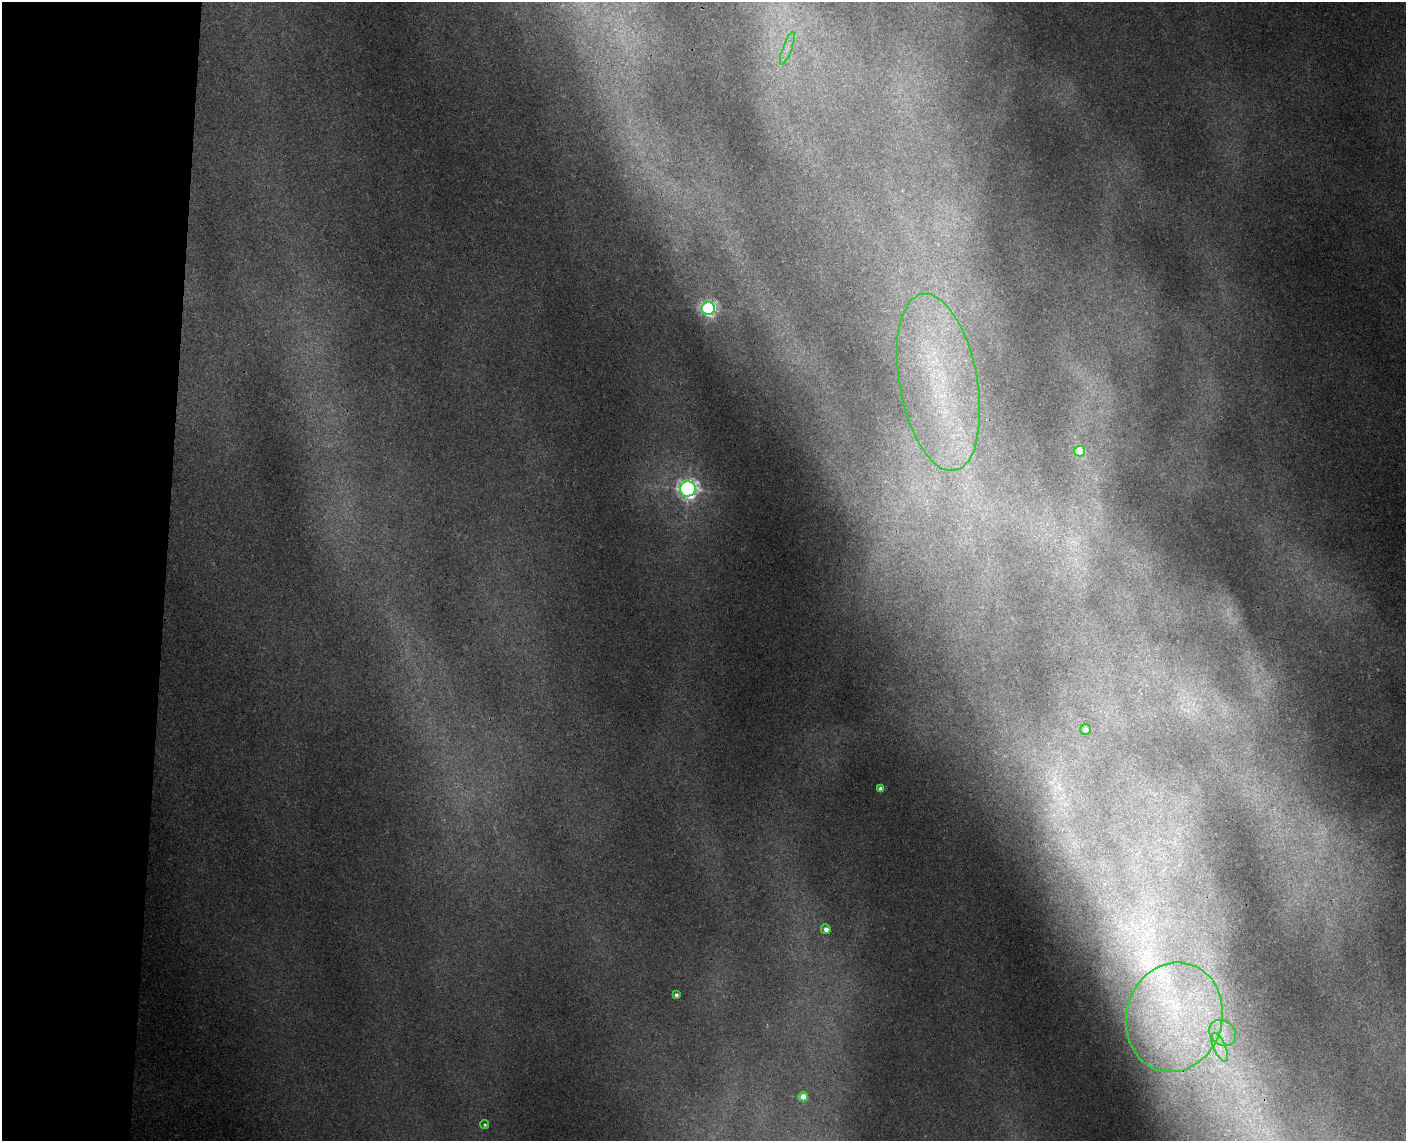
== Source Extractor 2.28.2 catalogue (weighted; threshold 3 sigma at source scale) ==
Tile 4 of 3 x 4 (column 1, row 2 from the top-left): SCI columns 165-1568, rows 2292-3430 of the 4652 x 4579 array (HDU 1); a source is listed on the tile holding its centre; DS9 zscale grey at full resolution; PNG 1408 x 1143 px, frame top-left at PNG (2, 2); each listed source drawn as its Kron ellipse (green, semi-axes under 4 px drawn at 4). Shown black and unused: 12% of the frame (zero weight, under 3 of 4 exposures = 6% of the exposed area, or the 3 px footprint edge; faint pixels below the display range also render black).
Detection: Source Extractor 2.28.2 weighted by HDU 2 'WHT'; one run over the whole footprint, this tile lists its part. Background 0.00928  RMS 0.0036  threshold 0.0163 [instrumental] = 3 sigma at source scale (4.5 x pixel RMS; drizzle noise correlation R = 1.50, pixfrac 1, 0.05/0.05 arcsec/px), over >= 5 px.
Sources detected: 18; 2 too faint to see at this stretch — neither listed nor drawn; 2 inside a brighter listed object's ellipse — not listed separately; the other 14 listed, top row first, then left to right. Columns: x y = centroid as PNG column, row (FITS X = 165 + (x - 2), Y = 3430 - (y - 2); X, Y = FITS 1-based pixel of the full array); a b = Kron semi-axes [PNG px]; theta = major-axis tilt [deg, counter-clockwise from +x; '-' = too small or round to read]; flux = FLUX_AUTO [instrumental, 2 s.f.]
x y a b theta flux
787 48 17 4 70 2.8
708 308 6 6 - 150
938 382 90 39 -79 97
1079 451 5 5 - 20
688 489 8 7 - 240
1085 729 5 5 - 2.4
881 789 4 4 - 2.7
826 929 5 4 - 2.6
676 995 4 3 - 1.2
1174 1017 55 48 74 94
1223 1033 14 12 -39 6
1220 1047 15 6 -66 3.7
803 1097 5 4 - 6.6
485 1125 4 4 - 0.57